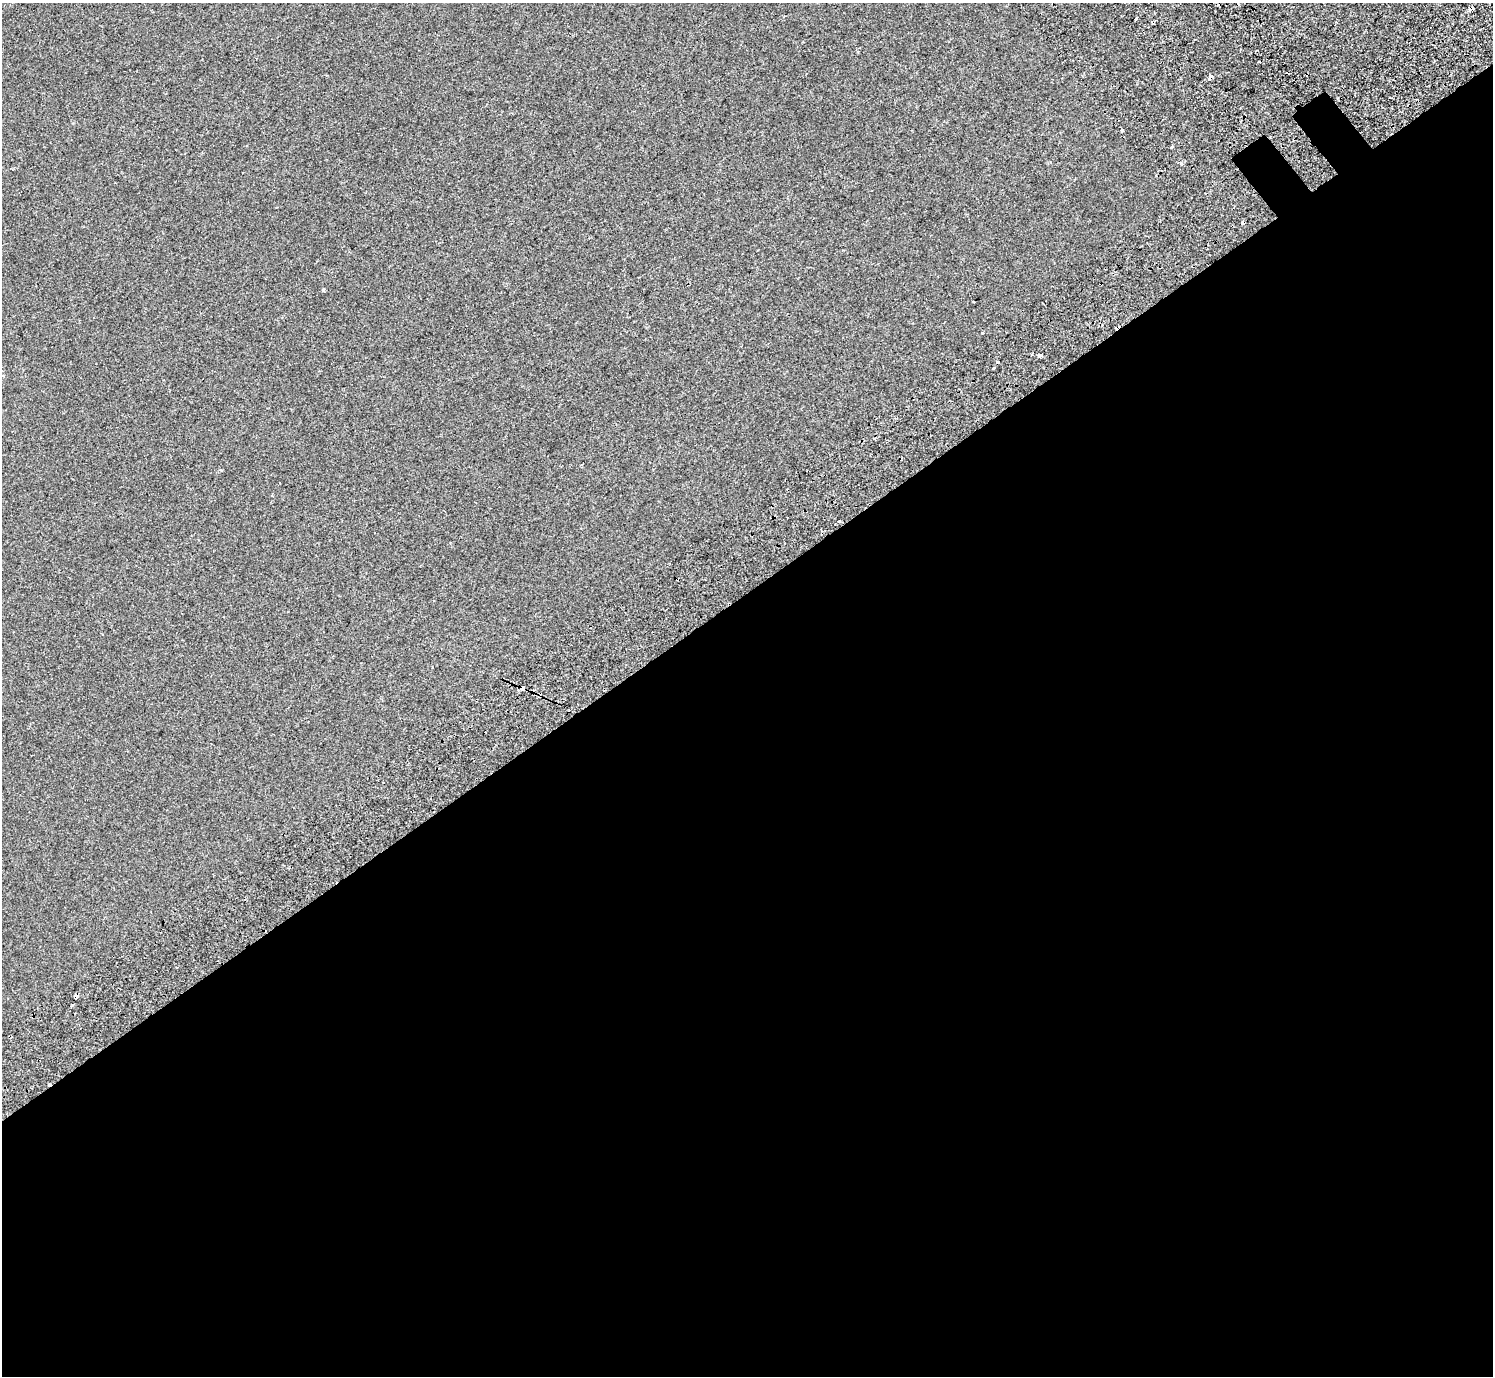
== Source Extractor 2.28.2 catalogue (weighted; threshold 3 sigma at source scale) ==
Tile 15 of 4 x 4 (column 3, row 4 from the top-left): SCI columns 3086-4576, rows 278-1651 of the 6176 x 6111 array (HDU 1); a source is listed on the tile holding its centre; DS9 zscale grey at full resolution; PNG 1495 x 1378 px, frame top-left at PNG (2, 3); no overlay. Shown black and unused: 57% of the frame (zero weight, under 2 of 3 exposures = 7% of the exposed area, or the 3 px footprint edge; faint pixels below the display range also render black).
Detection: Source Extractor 2.28.2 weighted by HDU 2 'WHT'; one run over the whole footprint, this tile lists its part. Background -9.91e-05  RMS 0.0046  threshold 0.0209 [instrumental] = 3 sigma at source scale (4.5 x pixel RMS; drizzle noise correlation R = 1.50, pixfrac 1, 0.0396/0.0396 arcsec/px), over >= 5 px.
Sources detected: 21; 6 cosmic-ray / hot-pixel residue — not listed; the other 15 listed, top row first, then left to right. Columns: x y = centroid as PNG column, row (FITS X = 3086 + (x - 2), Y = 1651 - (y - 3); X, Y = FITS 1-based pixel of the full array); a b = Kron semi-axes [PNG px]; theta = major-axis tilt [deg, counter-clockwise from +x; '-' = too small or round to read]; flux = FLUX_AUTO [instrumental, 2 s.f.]
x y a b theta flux
1471 9 4 3 - 2.9
1211 76 5 4 - 1.4
1122 130 3 3 - 3.7
1171 147 3 2 - 0.67
323 290 4 3 - 0.64
974 302 3 3 - 2.2
982 333 3 3 - 1.2
1040 356 4 3 - 2
993 368 3 3 - 2.2
582 464 3 2 - 0.5
221 470 3 3 - 0.52
840 521 3 3 - 0.44
522 688 4 4 - 2.8
76 996 4 3 - 31
72 1005 3 3 - 1.9
Overlapping masked pixels (flux is a lower limit): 4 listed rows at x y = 1471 9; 1211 76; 522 688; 76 996
Unlisted compact peaks at least as high as the median listed source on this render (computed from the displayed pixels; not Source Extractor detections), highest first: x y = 1181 163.